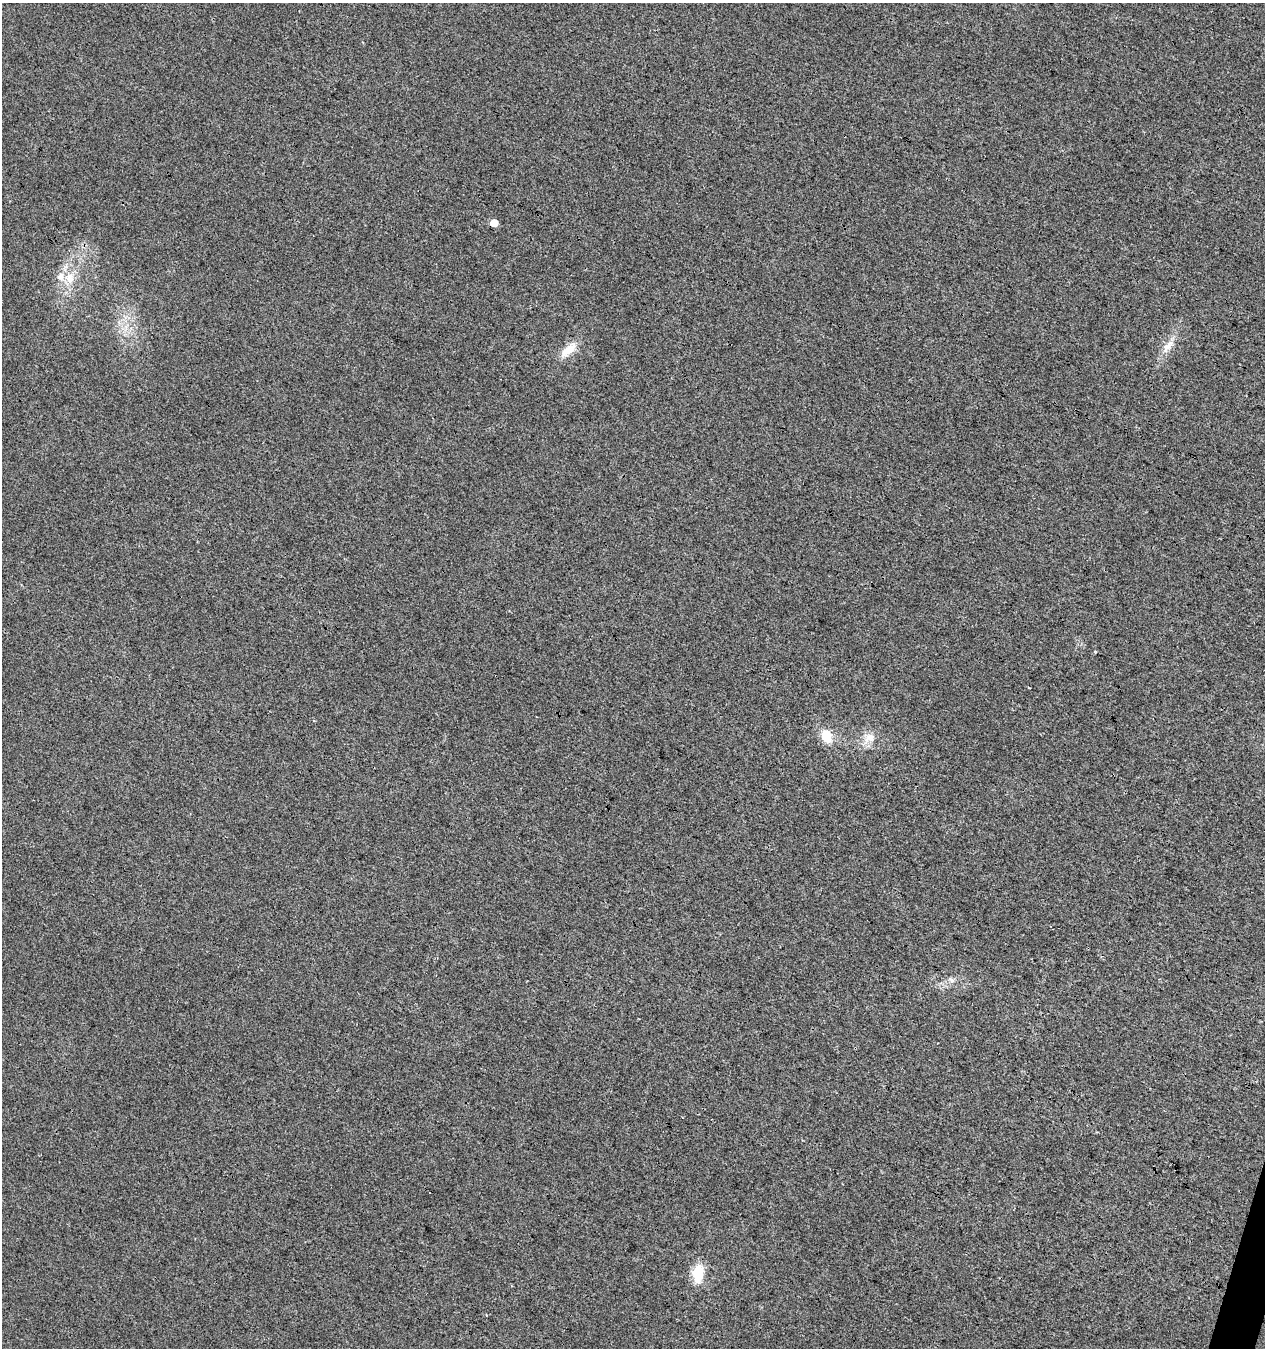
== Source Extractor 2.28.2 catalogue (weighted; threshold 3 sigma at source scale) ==
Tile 6 of 4 x 4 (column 2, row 2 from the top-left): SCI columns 1543-2805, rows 2694-4039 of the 5549 x 5394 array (HDU 1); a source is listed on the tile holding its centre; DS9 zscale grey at full resolution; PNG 1267 x 1350 px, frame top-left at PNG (2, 3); no overlay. Shown black and unused: <1% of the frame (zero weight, under 3 of 4 exposures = <1% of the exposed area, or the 3 px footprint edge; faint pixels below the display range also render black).
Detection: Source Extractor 2.28.2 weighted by HDU 2 'WHT'; one run over the whole footprint, this tile lists its part. Background 0.00855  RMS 0.0049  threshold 0.0222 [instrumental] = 3 sigma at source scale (4.5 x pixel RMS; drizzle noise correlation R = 1.50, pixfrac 1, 0.0396/0.0396 arcsec/px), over >= 5 px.
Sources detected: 11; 2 cosmic-ray / hot-pixel residue — not listed; the other 9 listed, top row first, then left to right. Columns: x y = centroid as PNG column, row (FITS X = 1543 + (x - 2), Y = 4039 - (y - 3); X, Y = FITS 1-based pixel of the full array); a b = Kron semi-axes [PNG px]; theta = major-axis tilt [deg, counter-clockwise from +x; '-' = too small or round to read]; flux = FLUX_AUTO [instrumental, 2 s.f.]
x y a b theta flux
494 223 5 5 - 8.7
60 276 11 10 - 3.9
70 280 12 10 59 4.9
1168 346 22 8 49 5.1
569 349 26 11 38 7
827 736 16 12 -68 8.4
870 737 12 10 18 5
951 980 8 5 -46 1.2
698 1273 18 11 86 13
Overlapping masked pixels (flux is a lower limit): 1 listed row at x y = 494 223